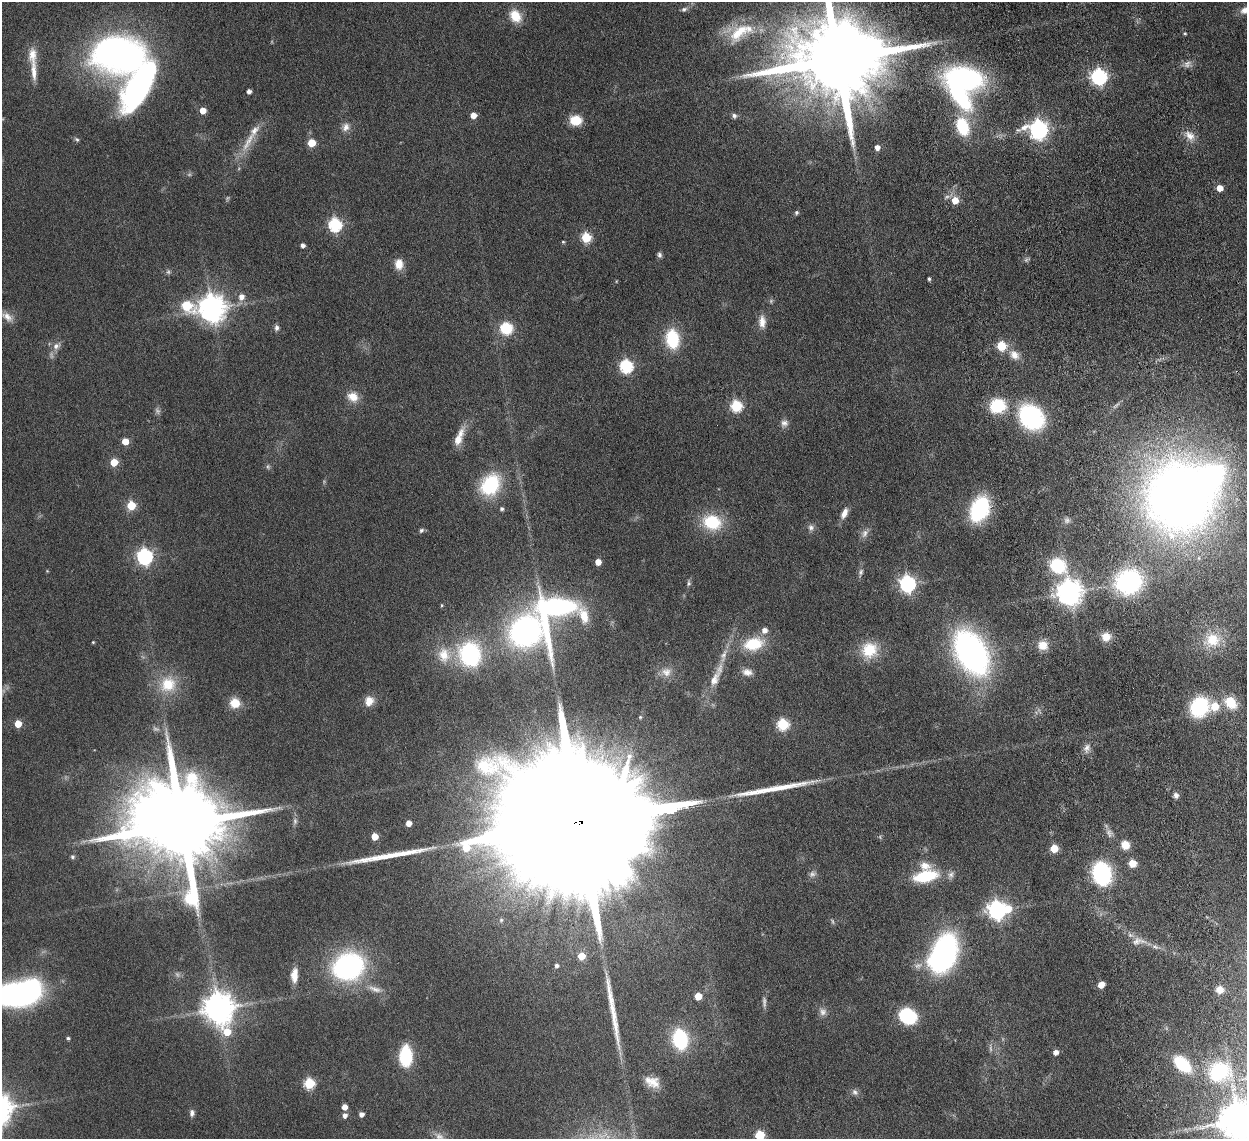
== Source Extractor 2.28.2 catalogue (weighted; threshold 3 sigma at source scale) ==
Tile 6 of 4 x 4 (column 2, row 2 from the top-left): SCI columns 1337-2581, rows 2446-3582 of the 5159 x 5000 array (HDU 1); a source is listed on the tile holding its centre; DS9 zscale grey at full resolution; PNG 1249 x 1141 px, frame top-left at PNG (2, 2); no overlay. Shown black and unused: <1% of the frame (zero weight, under 4 of 8 exposures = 5% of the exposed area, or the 3 px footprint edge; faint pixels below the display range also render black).
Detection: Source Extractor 2.28.2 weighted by HDU 2 'WHT'; one run over the whole footprint, this tile lists its part. Background 0.0545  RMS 0.0051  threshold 0.0207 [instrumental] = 3 sigma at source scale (4.09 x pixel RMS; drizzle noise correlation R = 1.36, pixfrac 0.8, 0.05/0.05 arcsec/px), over >= 5 px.
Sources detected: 176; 18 too faint to see at this stretch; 4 inside a brighter object's white glare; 3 long thin detections or spike segments (spike, bleed or trail) — not listed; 7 inside a brighter listed object's ellipse — not listed separately; the other 144 listed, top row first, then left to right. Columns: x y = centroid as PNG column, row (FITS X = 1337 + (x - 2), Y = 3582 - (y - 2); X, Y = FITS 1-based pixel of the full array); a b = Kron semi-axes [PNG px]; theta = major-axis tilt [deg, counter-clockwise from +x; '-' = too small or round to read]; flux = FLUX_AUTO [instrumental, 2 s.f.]
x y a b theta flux
684 9 9 6 20 1.4
1245 10 13 9 25 3.5
515 16 16 12 -52 8.6
739 32 35 18 45 16
1185 33 4 3 - 0.54
119 54 50 35 -2 180
837 59 25 19 2 10000
1187 64 11 9 48 2.3
34 71 33 8 -87 6.6
1099 77 7 7 - 120
964 78 35 20 -9 88
249 91 4 4 - 1.8
203 111 5 5 - 6.3
473 115 5 5 - 4.5
734 116 7 5 -43 1.4
576 120 12 10 -4 9.5
962 126 17 11 -72 23
346 127 12 10 71 3.1
1039 129 8 8 - 200
254 130 18 9 53 4.3
1190 136 16 10 -43 4.4
77 139 7 5 -38 0.88
311 143 5 5 - 14
877 147 5 4 - 2.7
1220 188 5 5 - 5.9
955 200 6 6 - 7.4
796 212 5 4 - 1
335 225 6 6 - 70
586 237 6 5 - 28
563 242 4 4 - 0.54
303 245 4 4 - 1.8
659 255 7 6 - 1.2
399 264 13 10 -90 5.1
929 279 4 3 - 0.9
241 297 7 7 - 3.5
187 306 22 14 -26 15
212 308 9 9 - 580
7 317 18 10 -37 4
762 322 16 9 -89 4.1
277 328 7 6 - 1.5
506 328 14 13 - 13
672 339 17 11 -84 26
56 346 12 9 34 2.9
1001 346 6 6 - 21
1014 355 16 11 -45 5.2
626 366 6 6 - 67
353 397 14 12 -32 5.9
736 406 6 6 - 42
997 406 17 15 11 20
1031 417 21 17 -48 67
784 423 10 9 - 2.2
459 437 27 9 68 6.7
125 441 5 5 - 7.6
114 462 5 5 - 10
490 485 25 19 55 30
1180 497 55 52 -83 530
131 505 5 5 - 19
502 509 4 4 - 1.1
979 509 17 12 66 61
844 513 13 7 66 3.5
712 522 22 18 -17 20
811 527 9 8 - 1.8
421 530 7 6 - 1
865 533 13 8 66 2.5
145 556 7 6 - 130
598 562 5 4 - 4.4
1058 566 20 14 -39 24
47 571 4 4 - 0.36
861 572 12 6 76 1.6
1128 582 24 21 18 67
688 583 8 6 89 0.99
908 584 7 6 - 150
1069 592 8 8 - 530
442 605 4 4 - 0.49
555 609 49 33 68 120
525 631 25 24 - 120
1106 637 11 10 - 5
1212 640 23 20 10 14
93 642 3 3 - 0.46
753 644 26 16 12 17
1043 645 11 11 - 5.5
869 650 21 20 - 14
971 652 36 23 -63 160
470 654 26 23 -73 45
444 655 22 18 -88 10
723 655 25 9 71 6.4
666 672 16 13 0 5
747 672 14 9 -11 3.5
714 679 26 12 63 8.1
168 684 22 21 - 15
369 701 13 10 71 5.1
235 703 10 10 - 7.9
1231 703 17 14 -45 10
1215 706 6 6 - 13
1199 707 15 13 52 41
640 717 4 4 - 0.6
18 724 5 5 - 9.9
783 724 6 6 - 44
1087 748 13 8 67 2.6
1176 795 7 6 - 1.7
578 822 127 25 7 84000
409 823 5 5 - 4.2
182 824 28 22 -4 9500
1109 833 12 7 -78 2.1
374 836 5 5 - 7.9
1125 845 8 8 - 6.3
1054 848 5 5 - 12
72 857 6 6 - 0.84
1132 863 5 5 - 11
925 866 17 11 -13 5.1
1102 874 15 12 -73 68
951 875 12 7 66 1.9
925 876 23 10 12 25
997 910 7 7 - 210
501 920 6 6 - 0.84
1139 941 23 10 0 4.8
944 953 27 17 68 140
581 956 5 5 - 11
557 965 5 4 - 1.2
348 966 21 17 23 120
294 975 17 8 86 5.1
1101 985 5 5 - 5.8
375 989 20 8 -19 4.4
1220 990 8 8 - 3.4
15 994 27 15 -2 170
698 996 5 5 - 9.9
218 1008 9 9 - 810
908 1016 11 9 -35 57
227 1032 12 8 -51 12
68 1038 4 4 - 0.84
680 1039 14 10 -79 47
1056 1052 5 5 - 2.6
405 1056 17 10 -90 28
1182 1064 15 9 -42 29
1219 1072 22 18 34 31
652 1082 17 11 -24 5.9
309 1084 6 6 - 34
855 1092 10 7 -46 1.7
344 1107 5 4 - 4
192 1113 9 6 86 1.7
361 1114 4 4 - 2.5
345 1115 5 5 - 2
1238 1120 12 11 - 1400
760 1135 5 5 - 29
Overlapping masked pixels (flux is a lower limit): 1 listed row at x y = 578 822
Isophote crosses this tile's border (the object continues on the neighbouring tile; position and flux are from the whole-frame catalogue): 5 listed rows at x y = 1245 10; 837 59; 15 994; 1238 1120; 760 1135